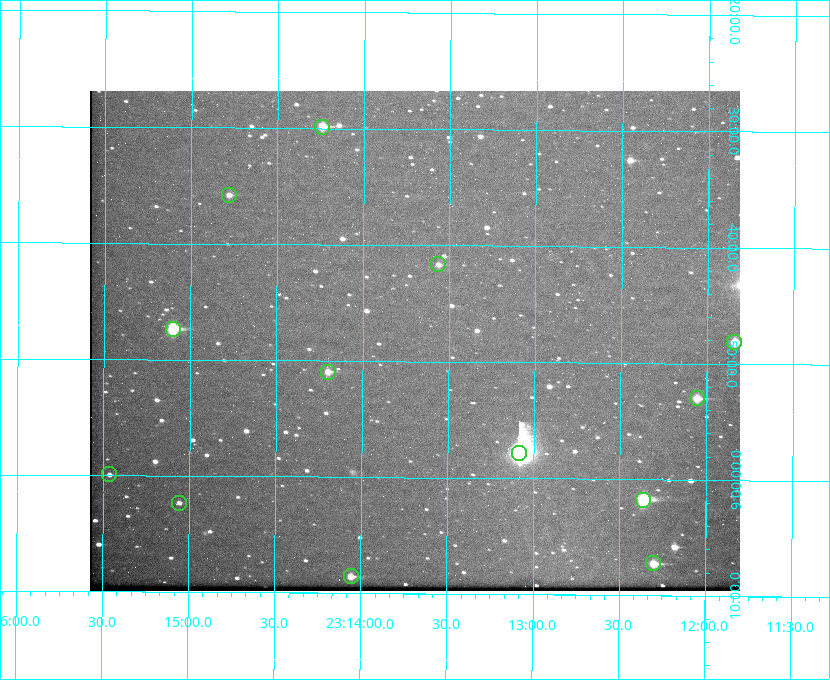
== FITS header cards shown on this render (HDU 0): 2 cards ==
NAXIS1  =                  650 / Width of table row in bytes
NAXIS2  =                  500 / Number of rows in table

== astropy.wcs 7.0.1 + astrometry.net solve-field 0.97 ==
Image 650 x 500 px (HDU 0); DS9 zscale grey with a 90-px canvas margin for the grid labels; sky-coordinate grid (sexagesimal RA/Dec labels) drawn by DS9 from the SOLVED WCS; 13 Tycho-2 reference stars matched to detected sources circled (green)
Header WCS: none
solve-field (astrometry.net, Tycho-2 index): SOLVED blind (the file carries no WCS)
Solved WCS: RA---TAN-SIP/DEC--TAN-SIP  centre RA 23:13:42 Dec +08:48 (348.42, +8.80 deg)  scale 5.16 arcsec/px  FOV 55.9' x 43.1'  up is +180 deg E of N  parity flipped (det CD > 0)
(file carries no celestial WCS; the grid is the blind solution)
Tycho-2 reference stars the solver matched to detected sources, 13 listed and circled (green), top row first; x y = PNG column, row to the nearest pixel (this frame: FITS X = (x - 90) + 1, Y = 500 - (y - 91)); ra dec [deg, ICRS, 3 dp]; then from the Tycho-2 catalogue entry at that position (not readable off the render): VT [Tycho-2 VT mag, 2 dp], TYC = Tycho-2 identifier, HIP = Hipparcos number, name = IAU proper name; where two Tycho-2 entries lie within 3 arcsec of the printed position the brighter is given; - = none
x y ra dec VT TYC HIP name
322 127 348.560 +8.498 9.78 1161-1619-1 - -
229 195 348.695 +8.597 11.30 1161-1571-1 - -
438 264 348.391 +8.694 11.47 1161-728-1 - -
173 329 348.775 +8.789 8.97 1161-884-1 114784 -
734 342 347.960 +8.802 9.24 1161-1027-1 - -
328 372 348.550 +8.849 10.80 1161-574-1 - -
697 398 348.014 +8.883 10.51 1161-1048-1 - -
519 453 348.271 +8.963 6.92 1161-1161-1 114608 -
109 474 348.866 +8.999 11.82 1161-694-1 - -
643 500 348.091 +9.029 8.14 1161-448-1 114562 -
179 503 348.765 +9.039 11.87 1161-1547-1 - -
653 563 348.075 +9.120 9.77 1161-768-1 - -
351 576 348.514 +9.143 10.38 1161-1071-1 - -